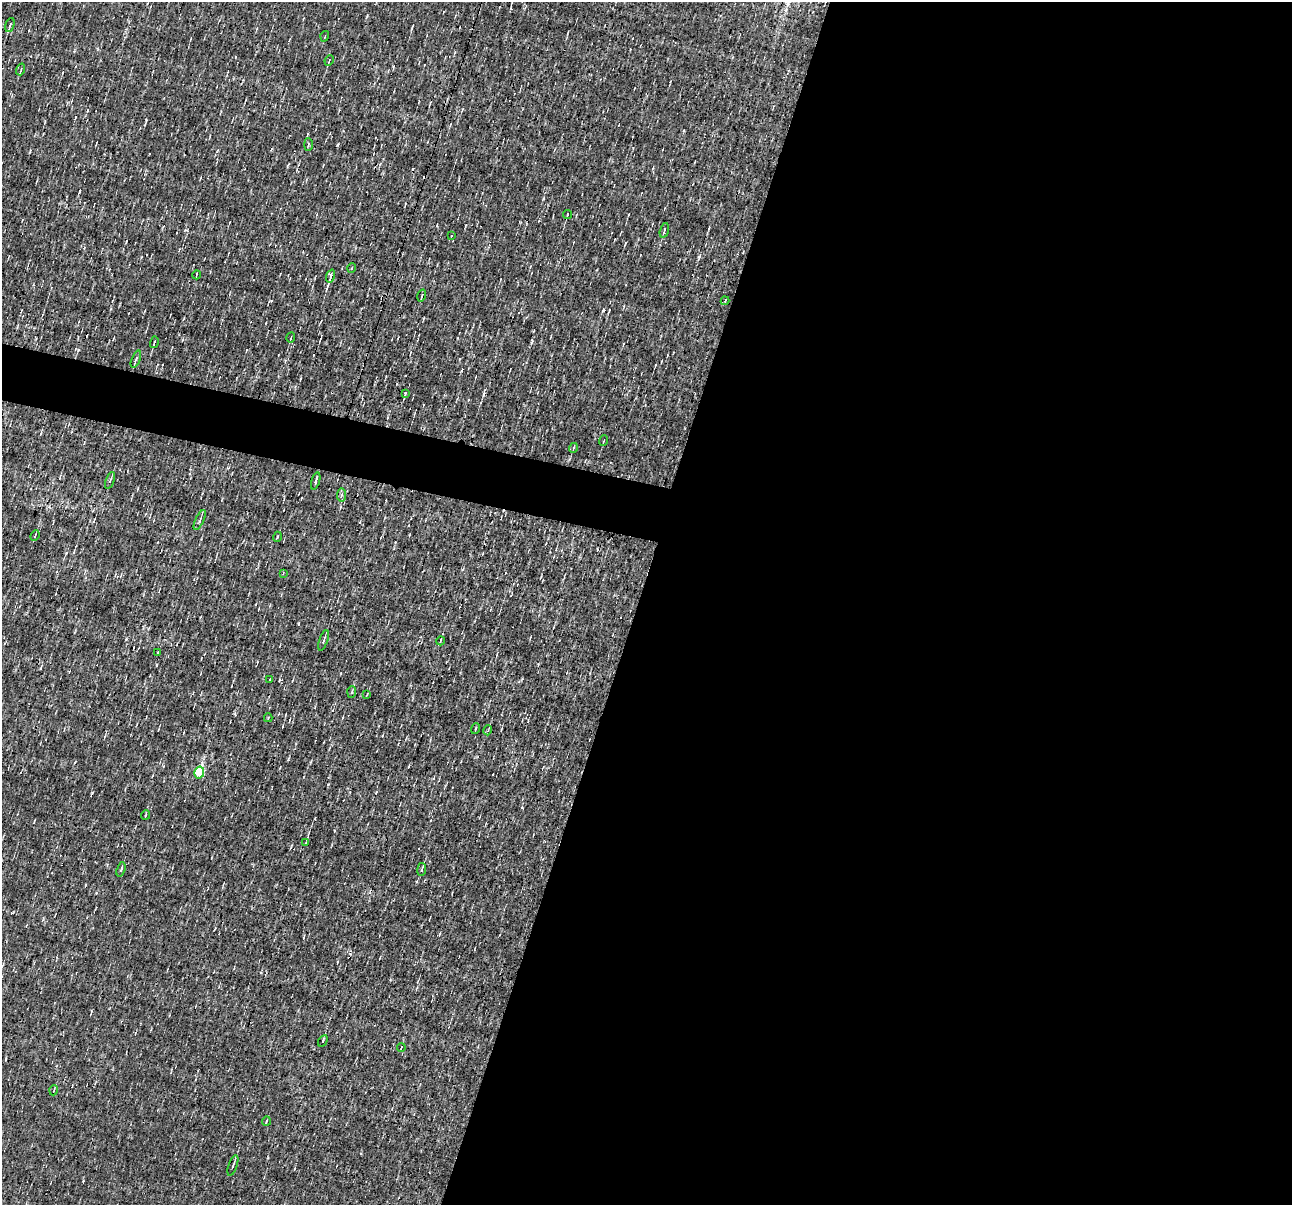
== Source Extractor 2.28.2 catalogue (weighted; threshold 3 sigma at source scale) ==
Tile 12 of 4 x 4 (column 4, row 3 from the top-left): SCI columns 3872-5161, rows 1453-2655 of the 5161 x 5185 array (HDU 1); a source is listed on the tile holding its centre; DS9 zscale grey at full resolution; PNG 1294 x 1207 px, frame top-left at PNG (2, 2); each listed source drawn as its Kron ellipse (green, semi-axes under 4 px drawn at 4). Shown black and unused: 53% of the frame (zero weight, under 3 of 4 exposures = <1% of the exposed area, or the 3 px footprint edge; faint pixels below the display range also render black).
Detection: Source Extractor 2.28.2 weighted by HDU 2 'WHT'; one run over the whole footprint, this tile lists its part. Background 8.59e-04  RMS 0.042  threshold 0.191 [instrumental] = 3 sigma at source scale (4.5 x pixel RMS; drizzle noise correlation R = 1.50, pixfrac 1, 0.05/0.05 arcsec/px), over >= 5 px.
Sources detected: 48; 3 cosmic-ray / hot-pixel residue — neither listed nor drawn; the other 45 listed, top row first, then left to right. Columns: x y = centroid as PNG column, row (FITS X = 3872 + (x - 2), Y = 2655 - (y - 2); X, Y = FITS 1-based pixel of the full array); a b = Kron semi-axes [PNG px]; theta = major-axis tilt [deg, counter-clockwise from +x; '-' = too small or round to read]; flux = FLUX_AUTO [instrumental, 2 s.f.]
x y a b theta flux
10 25 7 3 72 7.6
325 36 5 3 - 3.6
329 60 5 2 - 3.9
21 69 6 3 72 4.6
308 144 6 3 -89 4.3
567 214 4 2 - 6.1
664 230 7 2 75 6.4
451 236 4 2 - 3.1
352 268 5 3 - 3.4
196 275 4 3 - 4.1
331 276 6 3 72 38
422 296 6 2 74 6.5
725 301 4 3 - 3.4
291 338 5 2 - 5.5
154 342 6 2 76 4.7
136 359 9 3 69 7.3
405 393 4 3 - 3.6
604 440 5 2 - 3.2
573 448 5 3 - 3.9
110 480 9 3 68 6.2
316 481 9 3 75 8.8
341 495 6 4 85 7.6
200 520 11 4 65 9.6
35 536 5 3 - 4.9
277 537 5 3 - 3.9
283 573 3 3 - 3.5
323 640 11 3 72 11
440 641 4 3 - 3.8
158 652 3 2 - 9.7
270 679 2 2 - 2.2
352 692 5 3 - 4.6
367 694 3 2 - 3
268 718 4 3 - 3.1
475 729 5 2 - 3.6
488 730 5 3 - 3.8
199 773 6 5 - 240
145 815 5 3 - 3.6
305 843 3 2 - 2.9
121 869 7 3 73 9.6
422 869 6 2 83 5.7
323 1041 6 3 60 5.3
401 1048 4 3 - 2.7
54 1090 5 3 - 4.1
266 1121 4 3 - 3.8
233 1165 11 3 71 8.8
Unlisted compact peaks at least as high as the median listed source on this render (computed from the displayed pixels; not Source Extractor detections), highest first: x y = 699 257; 126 639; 186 230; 361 1153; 36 338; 83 1181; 433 778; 334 830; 310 762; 163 766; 466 225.